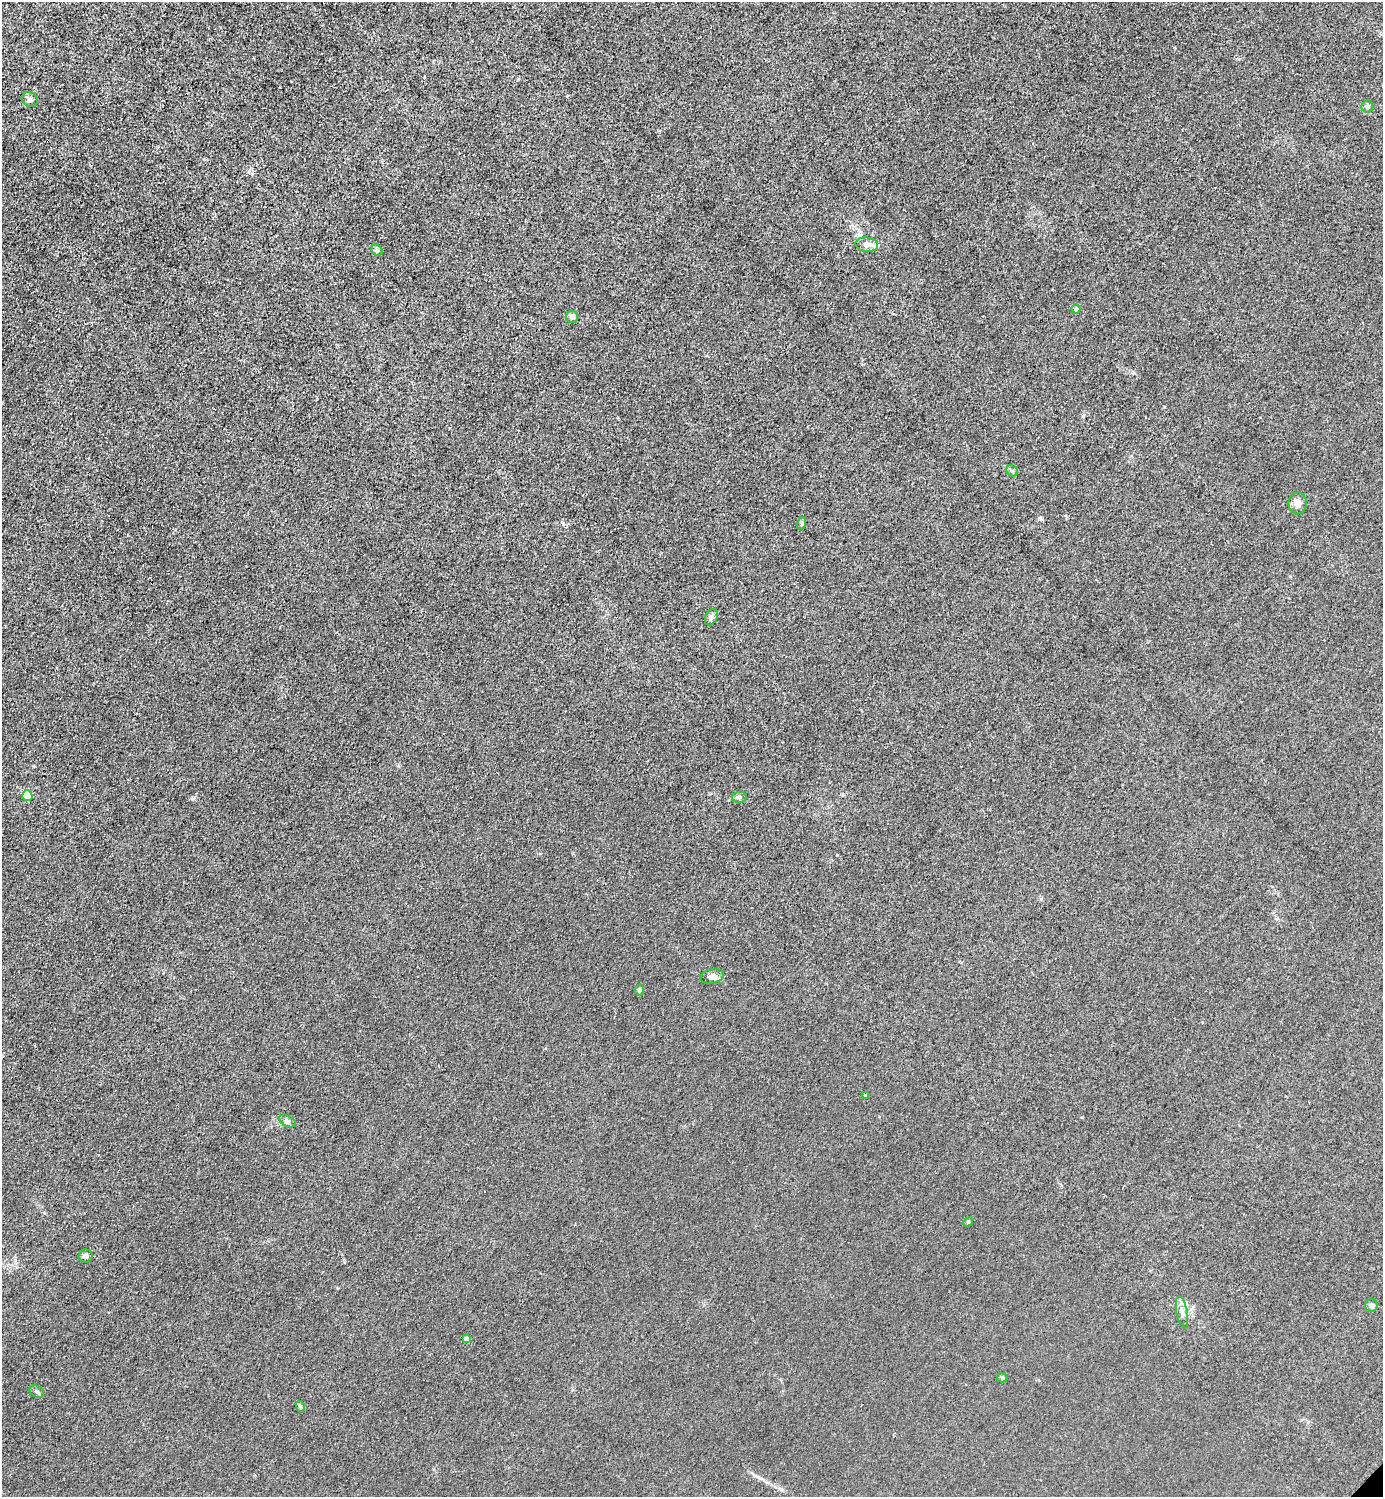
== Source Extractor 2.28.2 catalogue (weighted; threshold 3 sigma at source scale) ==
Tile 11 of 4 x 4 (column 3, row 3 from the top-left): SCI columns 3065-4445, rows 1498-2992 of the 5985 x 5985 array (HDU 1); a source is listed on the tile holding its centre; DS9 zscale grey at full resolution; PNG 1385 x 1499 px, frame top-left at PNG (2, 2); each listed source drawn as its Kron ellipse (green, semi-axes under 4 px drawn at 4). Shown black and unused: <1% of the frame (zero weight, under 3 of 4 exposures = <1% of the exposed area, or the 3 px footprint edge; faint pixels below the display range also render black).
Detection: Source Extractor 2.28.2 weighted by HDU 2 'WHT'; one run over the whole footprint, this tile lists its part. Background 0.0211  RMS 0.0061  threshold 0.0276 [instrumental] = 3 sigma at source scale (4.5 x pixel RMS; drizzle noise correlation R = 1.50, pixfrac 1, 0.05/0.05 arcsec/px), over >= 5 px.
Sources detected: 25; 1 inside a brighter listed object's ellipse — not listed separately; the other 24 listed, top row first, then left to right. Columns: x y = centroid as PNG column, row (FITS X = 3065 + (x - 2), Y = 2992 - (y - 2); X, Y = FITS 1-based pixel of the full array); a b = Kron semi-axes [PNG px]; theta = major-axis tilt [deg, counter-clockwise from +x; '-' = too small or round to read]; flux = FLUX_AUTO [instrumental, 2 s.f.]
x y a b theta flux
30 99 8 7 - 1.8
1367 106 6 6 - 1.8
867 245 11 7 -7 3.7
377 250 6 5 - 0.99
1076 309 4 4 - 2.2
572 317 6 6 - 2.5
1012 471 6 5 - 1
1298 503 11 9 89 3.8
802 523 6 4 72 0.83
711 617 8 5 61 2.4
27 796 5 5 - 28
739 797 7 5 11 1.6
712 976 12 7 12 2.6
639 990 5 4 - 1.5
866 1095 4 3 - 2.8
287 1121 9 5 -26 1.5
968 1222 5 4 - 0.7
85 1256 7 6 - 2.3
1372 1305 6 6 - 1.8
1182 1312 16 5 -79 3.4
466 1339 4 4 - 3
1002 1378 5 5 - 0.79
37 1392 8 5 -29 1.4
300 1406 5 4 - 1.3
Overlapping masked pixels (flux is a lower limit): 1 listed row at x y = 866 1095